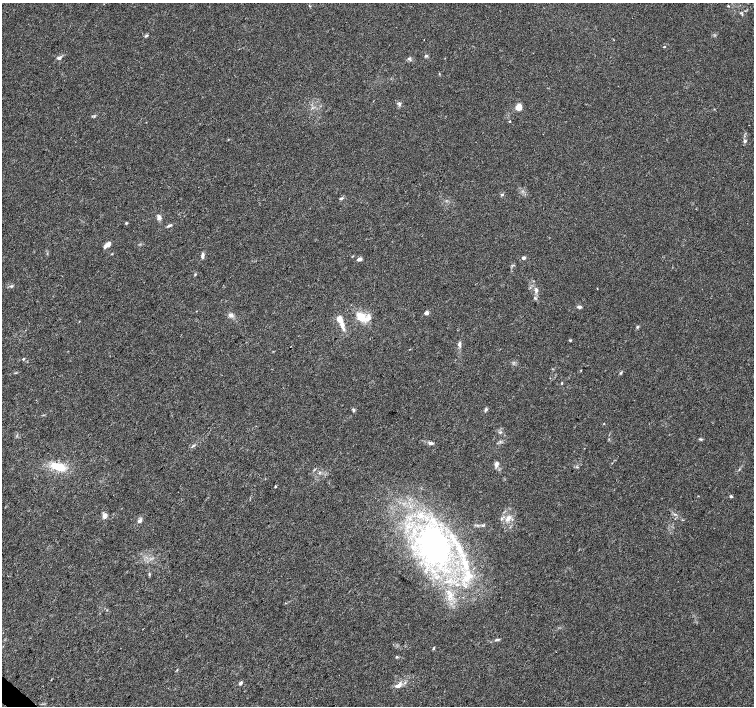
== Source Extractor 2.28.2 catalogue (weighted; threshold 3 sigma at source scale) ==
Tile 7 of 4 x 4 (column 3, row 2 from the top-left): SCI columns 3008-4510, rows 2982-4388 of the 6021 x 6027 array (HDU 1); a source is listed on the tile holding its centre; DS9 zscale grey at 2 x 2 block average (1 PNG px = mean of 2 x 2 image px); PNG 756 x 708 px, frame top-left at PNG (2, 3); no overlay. Shown black and unused: <1% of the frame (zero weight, under 3 of 4 exposures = <1% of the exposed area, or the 3 px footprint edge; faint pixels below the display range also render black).
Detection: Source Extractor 2.28.2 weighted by HDU 2 'WHT'; one run over the whole footprint, this tile lists its part. Background 0.026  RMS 0.0034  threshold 0.0153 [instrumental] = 3 sigma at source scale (4.5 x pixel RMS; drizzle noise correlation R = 1.50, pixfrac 1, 0.0396/0.0396 arcsec/px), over >= 5 px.
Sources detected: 62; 4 inside a brighter listed object's ellipse — not listed separately; the other 58 listed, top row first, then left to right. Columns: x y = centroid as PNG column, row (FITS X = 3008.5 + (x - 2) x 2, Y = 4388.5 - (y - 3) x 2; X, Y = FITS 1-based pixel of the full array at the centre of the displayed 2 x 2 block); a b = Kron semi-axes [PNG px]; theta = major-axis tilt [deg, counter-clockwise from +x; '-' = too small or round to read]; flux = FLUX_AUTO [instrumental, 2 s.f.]
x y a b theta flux
728 6 3 2 - 0.56
146 35 5 3 - 1.1
664 47 2 2 - 0.74
426 56 4 3 - 1.4
59 58 5 3 - 2.1
409 58 5 4 - 1.3
399 104 5 4 - 1.6
518 107 7 5 40 7
510 121 2 2 - 0.54
745 141 3 3 - 1.7
502 194 3 3 - 1
341 198 5 3 - 1.1
159 217 7 5 76 2.3
126 223 3 3 - 0.74
169 225 7 3 21 1.6
108 244 8 4 35 4.6
112 254 3 2 - 0.41
202 255 7 3 87 2.4
524 258 2 2 - 3.9
359 259 6 4 18 2.2
195 274 3 2 - 0.63
11 286 4 3 - 1.2
536 290 7 4 -89 2.3
579 307 5 3 - 1.7
426 313 2 2 - 6.6
231 315 7 5 -37 2.7
361 317 12 9 -42 11
340 319 11 6 -64 7.2
637 327 4 3 - 1
570 340 4 3 - 0.68
459 344 6 4 68 1.7
23 359 3 3 - 0.69
621 373 3 2 - 0.68
562 383 3 3 - 0.58
486 409 4 3 - 1.6
354 410 5 3 - 1.3
500 432 4 3 - 0.92
701 439 5 2 - 0.88
430 443 7 4 -4 2
497 464 7 5 66 2.5
58 466 18 8 -15 17
275 486 3 2 - 0.6
731 496 3 3 - 1
104 516 7 5 -82 3
508 518 10 5 45 4.9
140 521 7 4 40 2.4
483 525 5 3 - 1.1
435 545 33 23 -58 170
465 563 11 8 -77 9.4
149 574 4 3 - 0.78
468 576 11 6 39 7.5
457 584 3 2 - 0.74
449 592 6 3 -34 2.2
497 639 8 2 3 1.2
434 648 4 3 - 0.92
396 657 4 3 - 0.79
240 683 5 3 - 1.5
398 686 10 5 17 3.9
Diffuse or blended objects may show on this block-average render without a row.